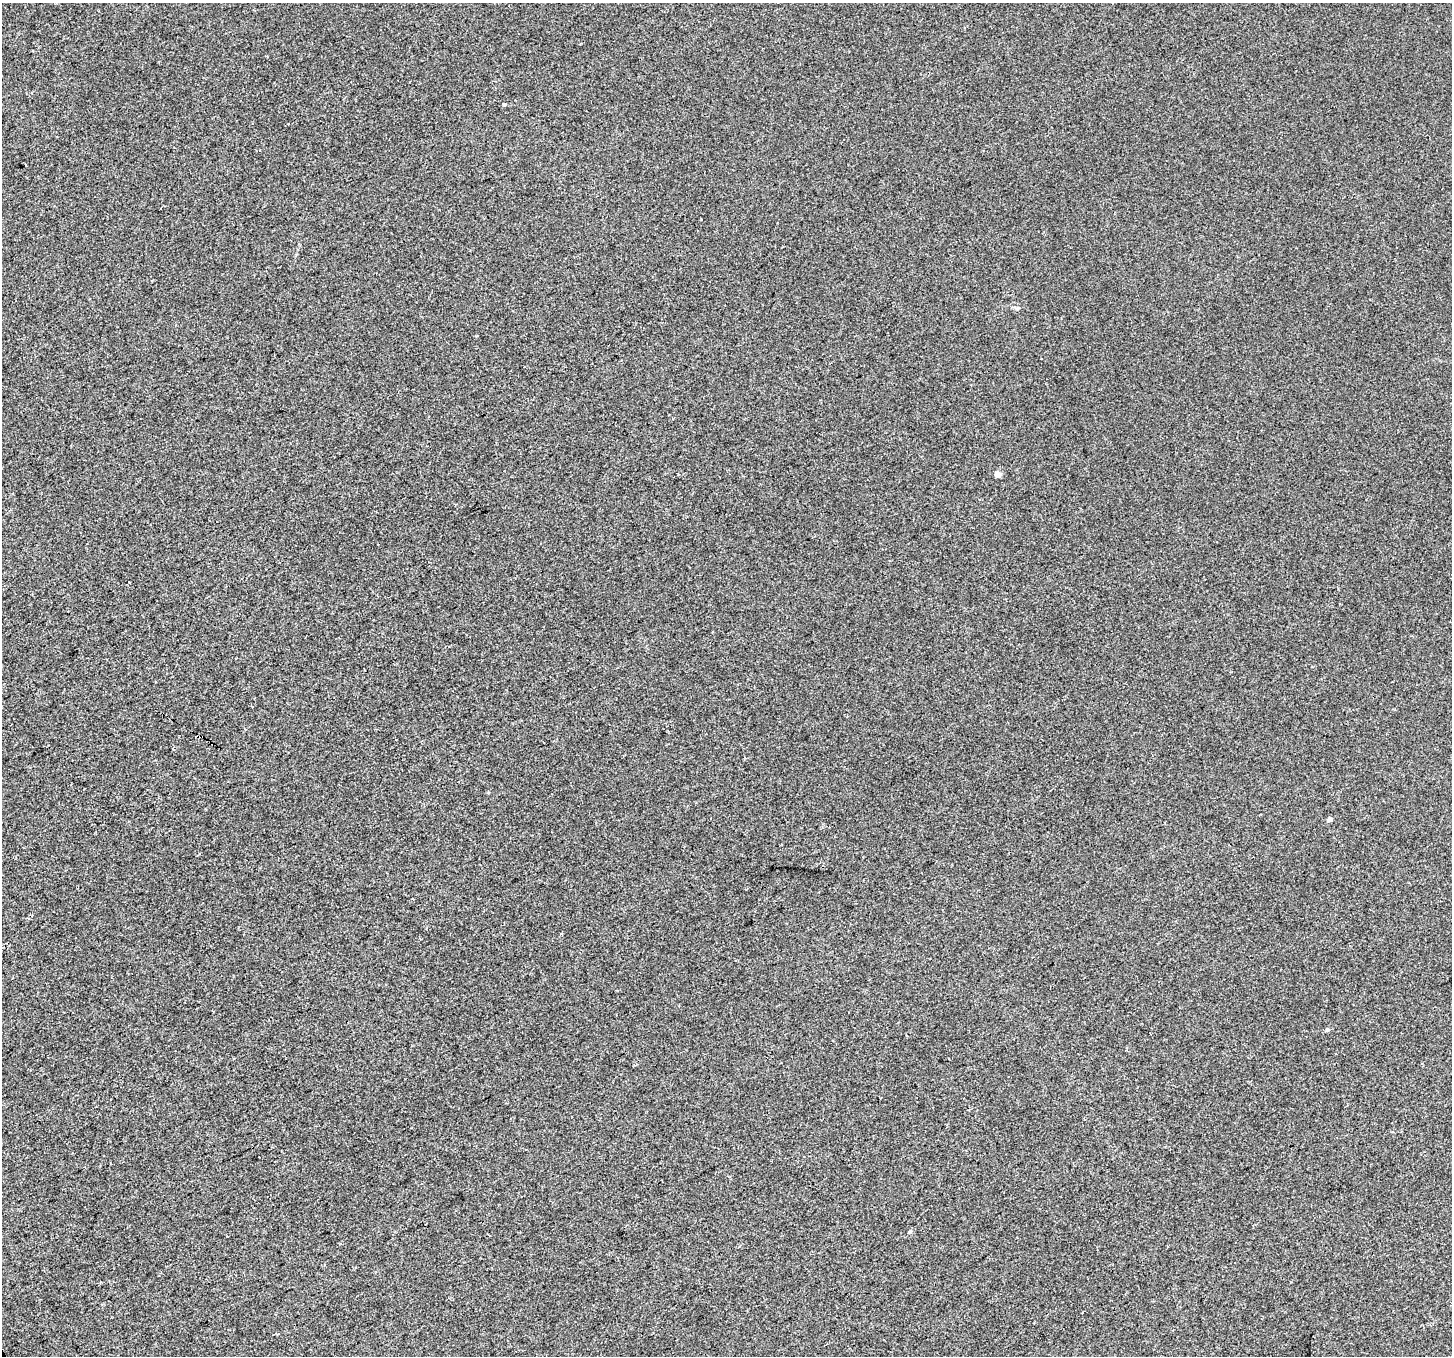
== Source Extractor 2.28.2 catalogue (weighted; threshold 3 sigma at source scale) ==
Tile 7 of 4 x 4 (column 3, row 2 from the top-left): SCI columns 2901-4350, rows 2875-4228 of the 5799 x 5687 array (HDU 1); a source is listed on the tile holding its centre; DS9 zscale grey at full resolution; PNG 1454 x 1358 px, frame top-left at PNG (2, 3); no overlay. Shown black and unused: <1% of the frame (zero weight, under 2 of 3 exposures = <1% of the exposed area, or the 3 px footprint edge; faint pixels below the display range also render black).
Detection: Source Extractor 2.28.2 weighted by HDU 2 'WHT'; one run over the whole footprint, this tile lists its part. Background 0.00151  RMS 0.0057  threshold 0.0255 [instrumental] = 3 sigma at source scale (4.5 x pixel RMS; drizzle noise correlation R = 1.50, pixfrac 1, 0.0396/0.0396 arcsec/px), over >= 5 px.
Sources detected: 9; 2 cosmic-ray / hot-pixel residue — not listed; the other 7 listed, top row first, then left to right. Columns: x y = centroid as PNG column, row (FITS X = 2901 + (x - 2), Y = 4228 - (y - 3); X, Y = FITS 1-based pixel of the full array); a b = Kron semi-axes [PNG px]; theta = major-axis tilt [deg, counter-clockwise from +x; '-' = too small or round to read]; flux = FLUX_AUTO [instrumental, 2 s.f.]
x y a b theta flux
504 104 4 3 - 2.2
25 165 3 3 - 1.3
998 474 4 4 - 5
129 582 3 3 - 8.5
1329 819 5 4 - 1.8
1328 1030 5 5 - 1.2
910 1231 6 4 60 0.91